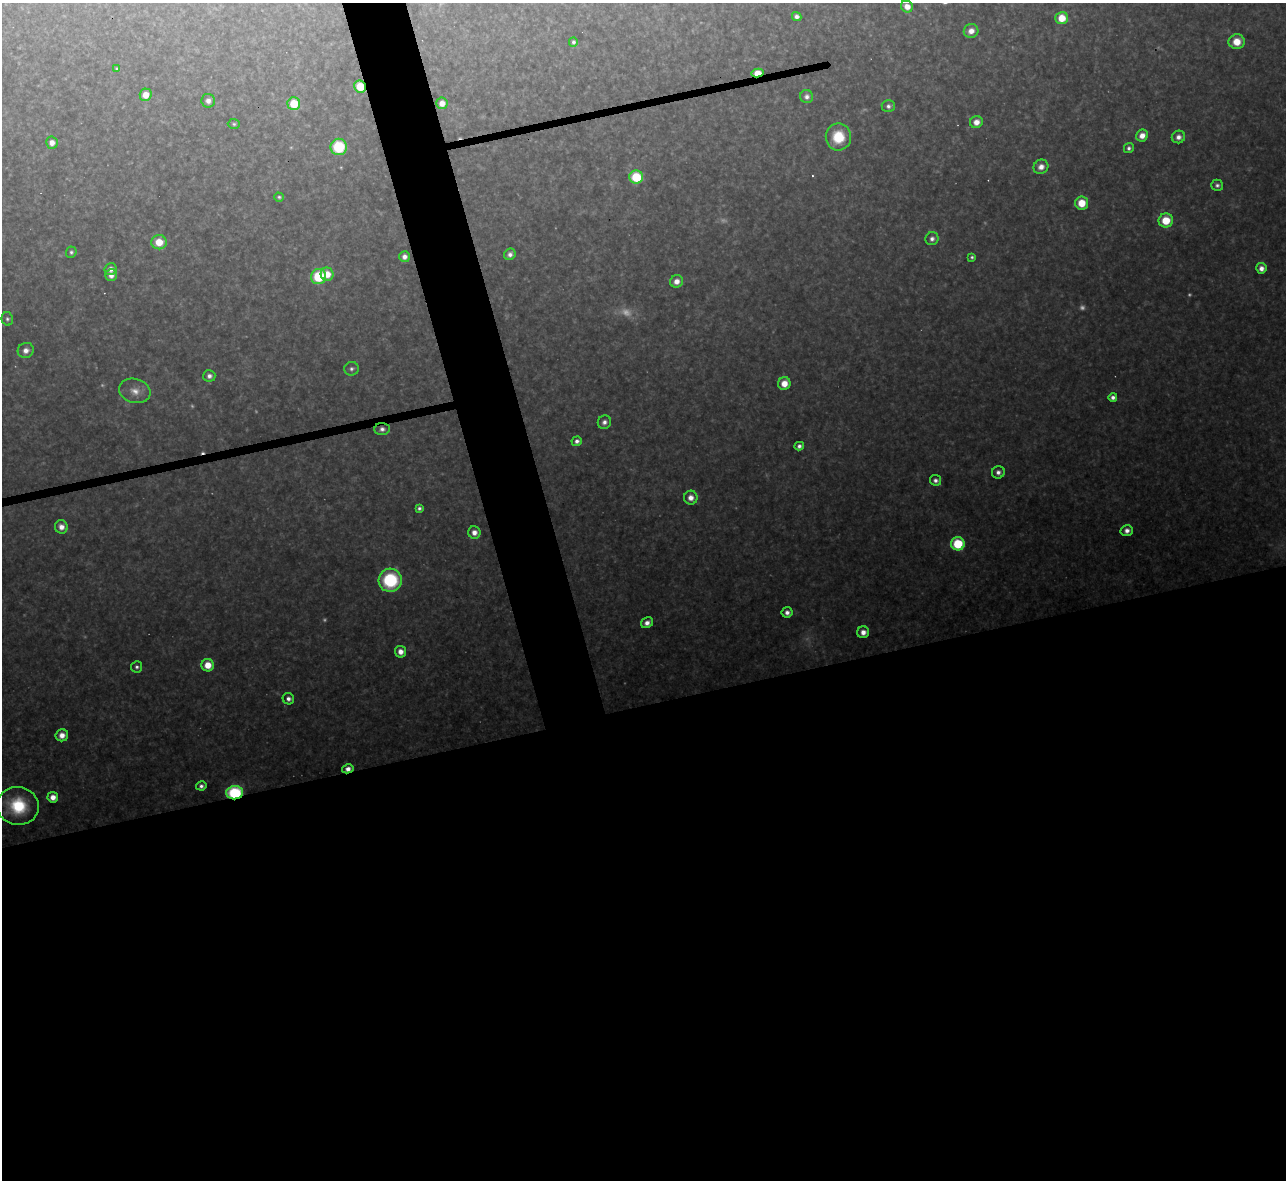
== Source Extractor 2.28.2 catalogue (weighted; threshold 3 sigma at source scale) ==
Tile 15 of 4 x 4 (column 3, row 4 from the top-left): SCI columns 2567-3850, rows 142-1319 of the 5133 x 5115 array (HDU 1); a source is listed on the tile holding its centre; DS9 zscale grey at full resolution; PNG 1288 x 1182 px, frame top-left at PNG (2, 3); each listed source drawn as its Kron ellipse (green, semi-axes under 4 px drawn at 4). Shown black and unused: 44% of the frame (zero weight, under 3 of 4 exposures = <1% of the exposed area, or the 3 px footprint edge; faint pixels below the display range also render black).
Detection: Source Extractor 2.28.2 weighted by HDU 2 'WHT'; one run over the whole footprint, this tile lists its part. Background 0.325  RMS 0.02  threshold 0.0878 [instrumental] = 3 sigma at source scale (4.5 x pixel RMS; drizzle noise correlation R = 1.50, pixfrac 1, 0.05/0.05 arcsec/px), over >= 5 px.
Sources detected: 87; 10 too faint to see at this stretch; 3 cosmic-ray / hot-pixel residue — neither listed nor drawn; the other 74 listed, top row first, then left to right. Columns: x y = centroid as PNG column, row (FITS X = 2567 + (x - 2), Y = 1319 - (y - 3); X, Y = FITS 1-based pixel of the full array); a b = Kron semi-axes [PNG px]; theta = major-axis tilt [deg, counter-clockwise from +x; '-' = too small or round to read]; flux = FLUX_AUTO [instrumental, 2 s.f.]
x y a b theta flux
907 6 6 5 - 20
797 17 5 4 - 8.9
1062 18 6 6 - 45
971 31 7 7 - 16
573 42 5 4 - 6.4
1237 42 8 7 - 36
117 69 4 3 - 3.8
757 73 6 4 11 56
360 87 6 5 - 59
146 95 6 6 - 23
807 97 6 6 - 9.5
208 101 7 7 - 11
442 103 6 5 - 18
294 104 6 6 - 65
888 106 6 6 - 7.3
976 122 6 6 - 19
234 124 6 5 - 4.1
1142 136 6 5 - 19
838 137 13 12 - 64
1178 137 7 6 - 12
52 143 6 6 - 15
339 147 8 8 - 100
1129 148 5 4 - 6.1
1041 167 7 7 - 17
636 177 7 6 - 98
1217 185 6 5 - 6.5
279 197 5 4 - 4
1082 203 6 6 - 45
1166 220 7 7 - 58
932 239 6 6 - 9.5
159 242 7 7 - 41
71 252 5 5 - 4.7
510 254 6 5 - 8.9
404 257 5 5 - 12
972 257 4 3 - 4
1261 268 5 5 - 16
111 269 6 6 - 14
327 274 6 6 - 28
111 275 6 6 - 13
319 277 7 7 - 100
676 281 6 6 - 17
7 319 6 5 - 4.9
26 350 8 7 - 13
352 369 7 6 - 6.6
209 376 6 6 - 9.2
784 384 6 6 - 29
135 391 16 12 -16 24
1113 397 4 4 - 10
604 422 7 6 - 9.8
382 429 7 6 - 9.3
577 441 5 4 - 10
799 446 5 4 - 7.8
998 472 6 6 - 9.7
935 480 6 5 - 8.3
691 498 7 7 - 18
419 508 4 4 - 5.9
61 527 7 6 - 17
1127 530 6 5 - 12
474 533 6 6 - 14
958 544 7 6 - 100
390 580 11 11 - 170
787 612 5 5 - 11
647 623 6 5 - 13
863 632 6 6 - 16
400 652 6 5 - 18
208 665 6 6 - 36
137 667 5 5 - 6
288 699 6 5 - 9.3
62 735 6 6 - 19
348 769 5 4 - 14
201 786 5 4 - 7.2
235 793 8 6 7 170
53 797 5 5 - 20
18 806 21 19 -7 110
Overlapping masked pixels (flux is a lower limit): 5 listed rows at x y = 757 73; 360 87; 382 429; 348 769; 235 793